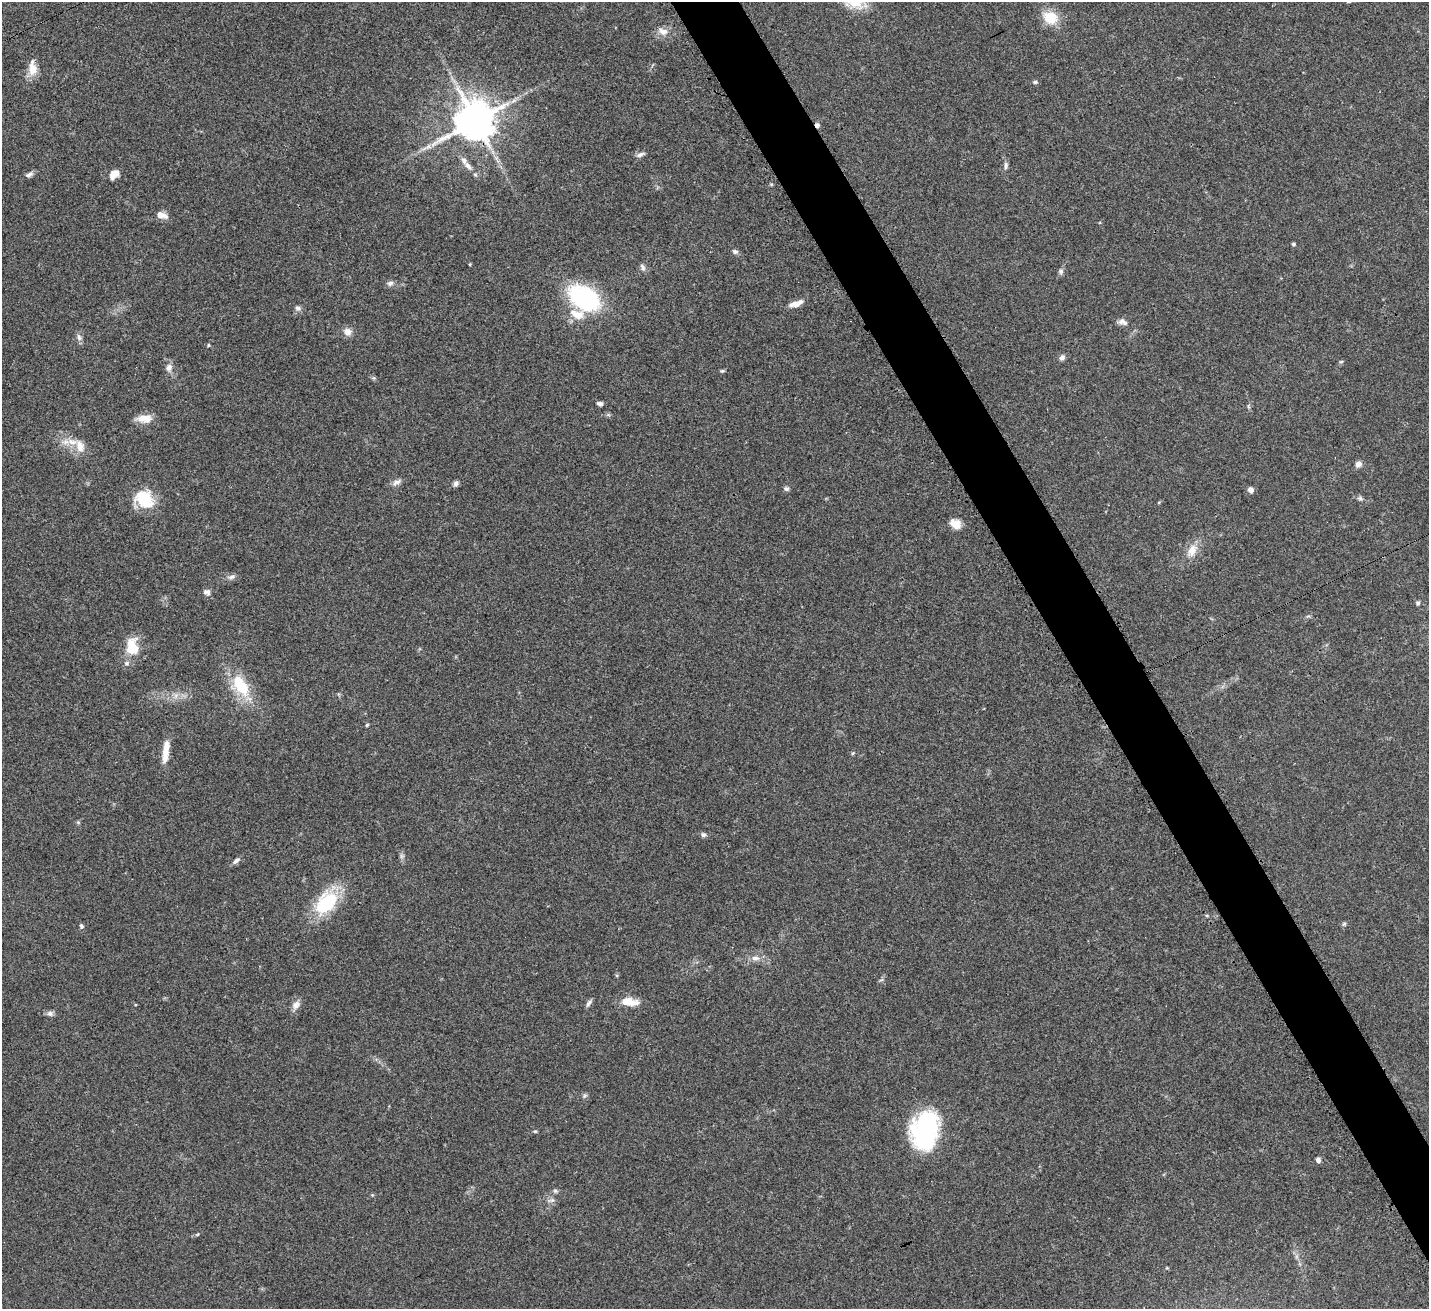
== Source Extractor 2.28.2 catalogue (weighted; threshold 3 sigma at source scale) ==
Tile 6 of 4 x 4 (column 2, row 2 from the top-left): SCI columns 1474-2900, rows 2840-4146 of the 5797 x 5807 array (HDU 1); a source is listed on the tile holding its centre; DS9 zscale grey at full resolution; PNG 1431 x 1311 px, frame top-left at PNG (2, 2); no overlay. Shown black and unused: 4% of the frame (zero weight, under 3 of 4 exposures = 5% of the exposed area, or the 3 px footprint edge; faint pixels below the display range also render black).
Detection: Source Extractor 2.28.2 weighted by HDU 2 'WHT'; one run over the whole footprint, this tile lists its part. Background 0.0412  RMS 0.0047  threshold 0.0213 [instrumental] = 3 sigma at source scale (4.5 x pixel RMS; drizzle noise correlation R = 1.50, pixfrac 1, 0.05/0.05 arcsec/px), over >= 5 px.
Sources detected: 74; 1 too faint to see at this stretch — not listed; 2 inside a brighter listed object's ellipse — not listed separately; the other 71 listed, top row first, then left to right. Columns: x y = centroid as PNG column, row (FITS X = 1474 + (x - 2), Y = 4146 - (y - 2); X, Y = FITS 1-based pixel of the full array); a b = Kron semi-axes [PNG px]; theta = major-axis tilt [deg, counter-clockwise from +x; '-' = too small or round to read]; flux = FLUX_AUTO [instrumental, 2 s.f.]
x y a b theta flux
1050 17 16 13 -25 12
663 31 14 9 -19 3.8
33 69 17 12 -85 5.9
1035 82 7 5 1 0.87
475 121 13 12 - 1300
817 125 4 4 - 1.9
428 146 9 7 45 2.1
640 155 13 5 20 1.6
468 166 13 7 -50 2.9
1006 166 9 6 84 1.4
114 174 10 7 41 5.1
29 175 11 6 28 1.7
162 215 14 7 -16 3.5
1293 244 4 4 - 0.88
735 251 7 6 - 1.3
470 264 5 3 - 0.43
642 267 10 6 -69 1.4
1061 271 8 6 82 1.3
390 283 9 6 20 1.6
584 298 24 16 -30 72
796 304 18 7 19 3.9
297 308 8 7 - 1.4
577 314 20 11 -18 8
1123 322 13 8 -22 2.4
348 332 11 10 - 3.1
79 337 10 7 -74 1.7
208 345 4 4 - 0.5
1062 357 8 6 41 1.5
1341 362 6 3 3 0.53
169 367 9 7 81 2.6
722 371 6 5 - 0.68
374 378 7 4 -71 0.68
600 404 6 4 -17 1.6
1248 406 6 4 -72 0.67
145 418 19 10 -1 5.6
80 446 18 10 -68 5.6
1358 464 8 7 - 2.2
397 482 13 6 28 2.2
456 483 7 6 - 1.4
786 489 7 6 - 1.1
1250 490 6 5 - 2.2
1360 498 8 6 -38 1.2
144 499 23 20 -33 16
956 524 12 9 -33 5.3
1192 551 21 12 60 6.3
232 577 11 6 17 1.8
207 592 10 8 -7 1.7
1418 603 6 6 - 0.89
132 647 21 14 -86 13
241 686 29 15 -52 20
367 725 5 4 - 0.57
166 752 29 7 84 7.4
853 753 5 4 - 0.55
78 822 6 4 -43 0.58
703 835 6 5 - 1.5
236 861 11 6 37 1.8
326 902 29 17 53 31
1207 916 5 3 - 0.55
1344 924 6 5 - 0.78
81 926 7 5 -72 1
755 958 11 7 1 2.7
629 1002 23 9 -7 7.2
589 1003 12 5 56 1.4
296 1005 12 8 52 3
50 1013 9 7 -14 1.6
584 1096 7 5 37 0.95
925 1129 38 24 80 68
535 1131 5 4 - 0.65
1318 1160 6 5 - 1.8
555 1191 6 6 - 0.98
551 1200 11 6 11 1.7
Overlapping masked pixels (flux is a lower limit): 2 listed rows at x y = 475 121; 817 125